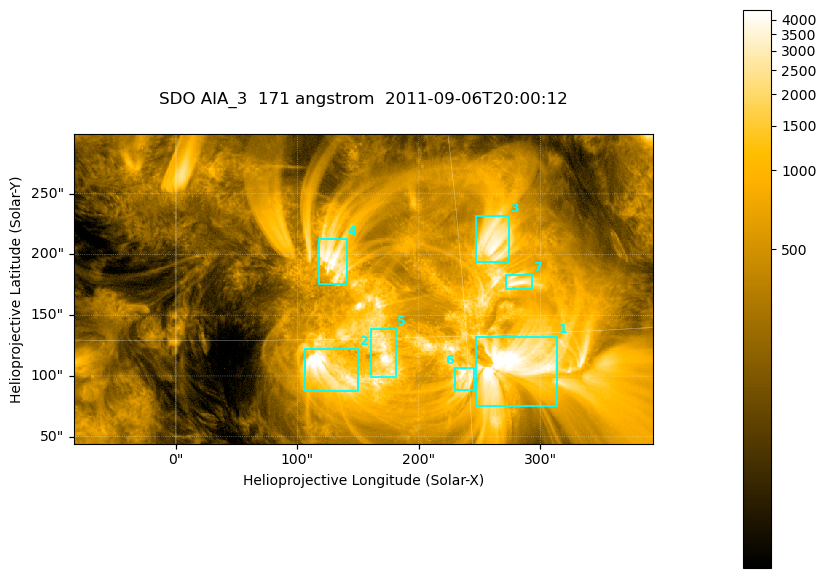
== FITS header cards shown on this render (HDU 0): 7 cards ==
TELESCOP= 'SDO     '           /
INSTRUME= 'AIA_3   '           /
WAVELNTH=                  171 /
WAVEUNIT= 'angstrom'           /
DATE-OBS= '2011-09-06T20:00:12.34' /
CTYPE1  = 'HPLN-TAN'           /
CTYPE2  = 'HPLT-TAN'           /

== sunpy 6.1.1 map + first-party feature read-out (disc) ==
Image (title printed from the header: SDO AIA_3  171 angstrom  2011-09-06T20:00:12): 795 x 425 px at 0.599 arcsec/px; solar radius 952 arcsec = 1589 px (partial field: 4.3% of the solar disc is inside the frame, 100% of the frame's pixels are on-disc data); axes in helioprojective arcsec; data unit not stated in the header (colour bar unlabelled)
Pointing: header CRPIX1/2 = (2050.96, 2049.84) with CRVAL1/2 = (0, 0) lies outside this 795 x 425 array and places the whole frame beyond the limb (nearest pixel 1.29 R_sun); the SolarSoft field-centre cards XCEN/YCEN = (154.2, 171.6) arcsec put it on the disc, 1712 arcsec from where CRPIX/CRVAL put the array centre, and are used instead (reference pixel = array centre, CRVAL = XCEN/YCEN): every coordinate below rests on XCEN/YCEN
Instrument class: DISC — disc imager (sunpy class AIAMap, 171 A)
Bright regions (active regions / flare kernels): reference = the on-disc median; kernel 7 px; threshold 5 sigma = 1796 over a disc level ~392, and >= 1.15x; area >= 337 px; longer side >= 5 px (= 3 arcsec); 7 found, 7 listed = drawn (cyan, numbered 1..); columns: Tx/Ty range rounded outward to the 2 arcsec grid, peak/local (2 s.f.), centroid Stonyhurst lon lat
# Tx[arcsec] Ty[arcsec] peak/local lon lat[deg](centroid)
1 246..314 74..132 16 +17 +13
2 106..152 88..122 15 +8 +13
3 246..276 192..232 9.9 +17 +20
4 118..142 176..214 12 +8 +19
5 160..182 98..140 11 +11 +14
6 230..246 88..108 11 +15 +13
7 270..294 172..184 9.3 +18 +18